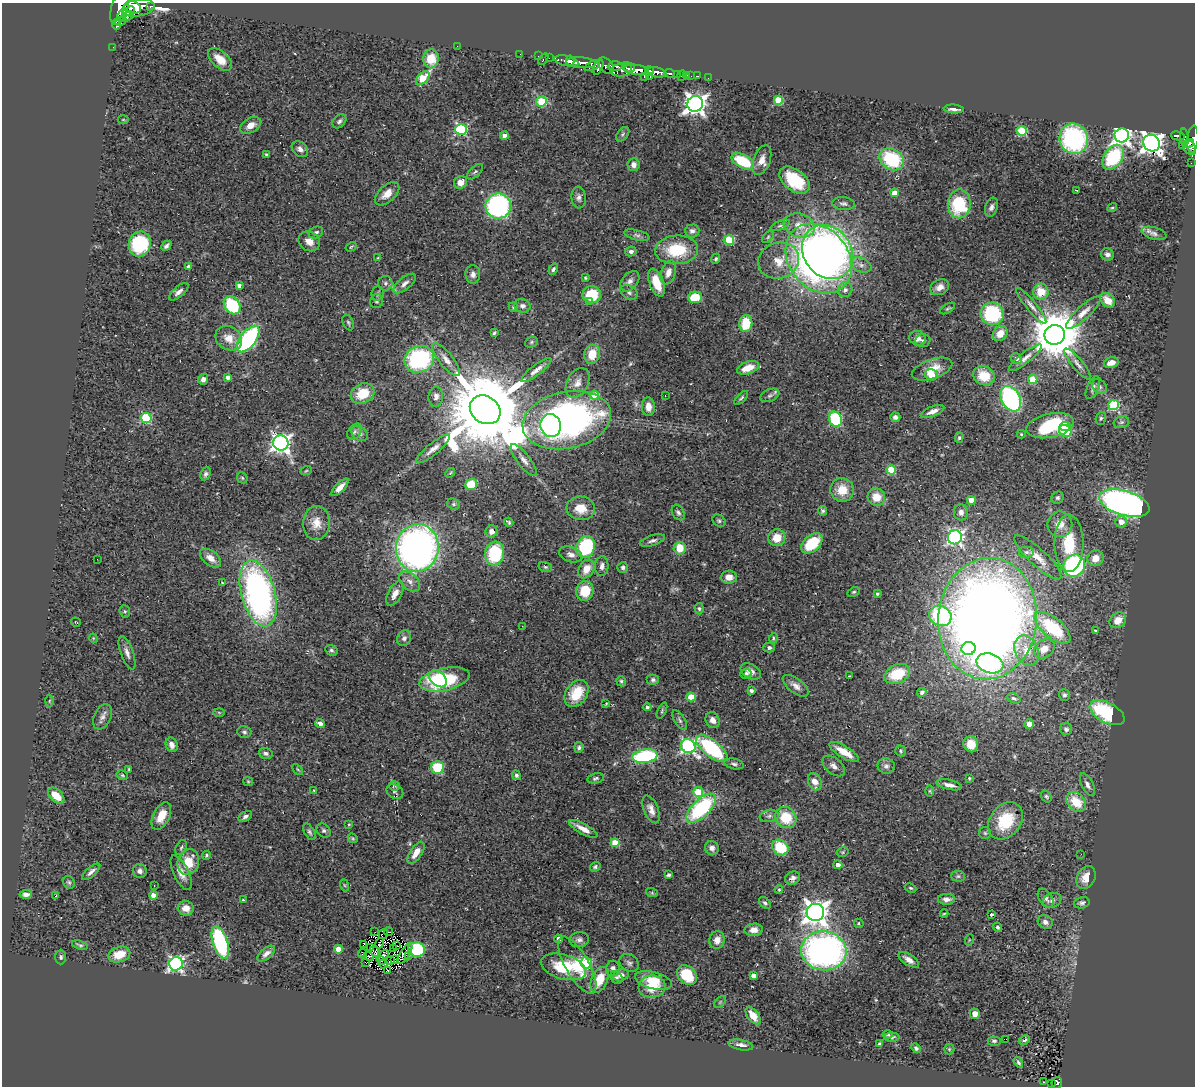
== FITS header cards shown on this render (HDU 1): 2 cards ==
NAXIS1  =                 1193
NAXIS2  =                 1084

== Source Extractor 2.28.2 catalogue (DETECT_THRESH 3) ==
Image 1193 x 1084 px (HDU 1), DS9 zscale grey, 1 PNG px = 1 image px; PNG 1197 x 1088 px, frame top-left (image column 1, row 1084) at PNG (2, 3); each listed source drawn as its Kron ellipse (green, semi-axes under 4 px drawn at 4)
Background 0.444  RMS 0.058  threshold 0.173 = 3 sigma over >= 5 px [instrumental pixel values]
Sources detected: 435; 6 with non-positive FLUX_AUTO (blend fragments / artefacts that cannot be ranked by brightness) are neither listed nor drawn; the other 429 listed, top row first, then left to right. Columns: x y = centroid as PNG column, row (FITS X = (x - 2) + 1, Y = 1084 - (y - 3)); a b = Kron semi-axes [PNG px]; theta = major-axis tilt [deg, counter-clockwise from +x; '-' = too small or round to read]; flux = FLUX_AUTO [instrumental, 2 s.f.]
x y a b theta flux
150 6 3 3 - 52
119 8 17 8 72 1900
132 8 8 6 -18 1100
138 8 16 8 11 1100
129 11 6 4 22 510
122 15 6 4 61 480
127 17 8 4 28 330
121 21 6 4 28 72
116 24 5 3 - 160
457 46 2 2 - 66
113 47 3 2 - 4.5
520 54 2 2 - 6.5
538 56 3 2 - 8.9
549 58 2 2 - 5.9
220 59 14 8 -42 47
431 59 9 7 87 100
543 59 6 3 55 23
566 61 12 5 -12 450
570 61 5 4 - 300
581 63 15 5 -5 590
592 66 8 4 25 220
606 66 9 6 -46 330
615 66 7 5 2 180
598 67 8 3 67 260
627 68 5 2 - 140
623 69 12 6 12 450
636 70 12 5 -7 1200
649 71 4 3 - 230
657 72 10 5 -11 430
669 73 5 3 - 100
677 75 4 3 - 98
682 75 5 3 - 15
686 75 3 3 - 23
644 76 3 3 - 50
691 76 2 2 - 6.2
697 76 4 2 - 15
650 77 3 2 - 12
423 78 8 5 46 160
708 78 2 2 - 5.7
778 100 4 4 - 150
542 101 5 5 - 220
695 104 8 7 - 2500
954 109 10 4 -4 21
123 120 5 3 - 3.3
339 121 8 5 48 10
251 125 11 7 30 34
461 129 6 5 - 490
1022 131 5 5 - 250
623 134 8 5 50 7.6
504 135 4 4 - 29
1122 135 7 7 - 1800
1178 136 7 3 -14 110
1184 138 9 4 -85 140
1074 139 15 14 - 580
1193 139 13 5 85 230
1151 143 9 8 - 2600
1189 143 5 3 - 140
1183 145 4 3 - 20
1189 148 8 6 -57 200
300 149 9 6 -43 19
267 155 4 3 - 7.2
1113 157 13 9 56 280
892 159 13 10 -34 270
762 160 15 8 69 33
743 161 12 6 -28 180
1191 163 2 2 - 4.6
634 165 6 6 - 20
475 172 10 5 44 9.4
794 180 17 10 -38 180
460 182 7 6 - 31
1076 190 4 2 - 3.6
895 193 4 4 - 46
387 194 15 8 42 40
579 198 11 7 -85 16
844 204 11 6 -7 14
959 204 14 11 89 230
498 206 12 12 - 750
991 207 10 6 71 15
1112 207 5 4 - 6.5
780 225 10 4 23 10
799 225 16 12 -17 60
692 231 7 6 - 13
316 233 7 5 27 9.8
1154 233 13 6 -15 14
637 235 13 5 -14 13
768 237 7 4 46 7
729 240 5 5 - 220
309 241 11 9 -30 34
140 244 12 11 - 280
166 246 6 4 44 12
351 247 6 3 31 4.4
677 250 21 14 4 170
631 251 6 5 - 12
827 252 28 24 -54 1700
1107 254 7 6 - 13
378 258 3 2 - 3
819 258 38 29 -51 2200
716 259 5 4 - 6.8
779 261 21 18 19 85
861 265 11 7 -23 21
189 266 4 4 - 13
553 269 6 4 58 8.8
668 272 12 7 71 31
473 274 9 7 -89 19
585 278 3 3 - 6.3
630 281 11 7 50 20
385 283 7 7 - 12
657 283 15 7 -70 80
405 284 13 6 39 19
239 286 4 4 - 15
940 287 10 7 28 25
845 290 7 7 - 19
179 292 12 5 41 16
629 292 9 6 -31 12
1041 292 8 7 - 74
378 293 7 6 - 9.5
592 295 9 8 - 160
695 297 7 6 - 86
1108 300 8 6 -41 47
377 301 7 6 - 9.2
589 302 4 3 - 9.2
232 305 10 7 -52 240
522 306 8 6 -10 13
1031 306 23 5 -50 24
513 307 5 4 - 4.5
948 308 8 4 31 6.6
1083 313 22 6 43 33
992 314 12 11 - 280
348 323 8 5 -66 8.1
746 323 8 6 81 120
494 333 4 3 - 5.3
1000 333 8 6 51 52
1055 335 10 10 - 21000
229 338 14 11 -32 53
918 338 8 7 - 25
248 339 15 8 53 590
923 341 8 6 4 9.1
531 342 6 5 - 6.2
592 354 9 7 77 74
1025 358 20 5 38 27
419 359 15 13 20 470
446 359 20 7 -51 32
1016 359 5 5 - 11
1111 363 7 5 17 36
1078 364 20 5 -50 20
748 368 11 6 19 59
932 369 21 9 19 68
536 370 18 5 38 26
931 375 6 5 - 54
984 376 11 9 -28 98
228 377 4 4 - 18
203 379 5 5 - 16
1033 379 5 5 - 140
578 383 16 10 62 35
1100 387 8 6 -46 11
1093 388 12 6 66 13
363 393 12 9 27 100
594 395 4 4 - 80
770 395 10 6 22 11
665 396 2 2 - 2.3
436 397 10 7 84 18
741 398 9 4 46 7.3
1011 399 14 9 -62 590
1114 405 5 5 - 340
648 407 9 6 -87 36
485 410 16 13 -37 86000
932 411 12 5 22 25
895 417 5 4 - 14
146 418 5 5 - 290
1101 418 7 5 74 7.3
836 419 8 6 -63 320
567 420 45 28 12 1600
1121 422 8 6 20 11
551 425 11 10 - 360
1050 426 24 12 11 280
1065 426 5 4 - 100
1065 431 6 5 - 100
355 432 9 6 50 12
360 434 9 6 -33 14
1021 434 4 4 - 5.7
959 438 5 4 - 6.4
281 443 8 7 - 1700
433 449 21 6 39 27
524 460 19 6 -52 25
891 470 5 4 - 160
306 471 6 3 19 4.3
450 473 5 4 - 4.4
206 474 7 5 65 10
242 478 6 5 - 5.5
471 484 6 5 - 100
340 487 11 4 46 29
842 490 12 11 - 72
876 497 9 8 - 63
1058 498 6 5 - 8.6
971 500 4 4 - 54
1124 503 26 12 -16 1700
454 504 7 5 -20 6.3
581 508 14 12 -6 63
822 511 5 4 - 6.7
678 512 8 6 -60 11
961 512 8 7 - 20
719 521 7 5 -39 7.8
509 522 5 4 - 5.7
1121 522 6 5 - 36
316 523 17 13 87 52
1060 524 13 12 - 53
491 531 6 6 - 24
955 537 7 7 - 910
777 538 8 8 - 63
652 541 13 5 17 14
812 543 12 8 41 150
1069 543 29 14 -90 170
586 547 11 9 70 300
417 548 24 21 82 1900
680 548 6 6 - 73
1026 552 8 6 0 11
495 553 12 9 81 250
571 554 12 7 -19 23
1038 557 31 8 -43 53
211 558 12 7 -38 35
1095 558 8 7 - 48
97 559 2 2 - 3
602 566 10 6 87 17
1074 566 11 10 - 560
545 567 7 5 -17 6.8
623 567 5 5 - 8.8
586 569 10 7 56 51
729 577 8 6 5 31
410 581 12 8 -43 25
222 583 3 2 - 3.3
585 591 10 8 81 96
854 592 6 4 26 6.1
258 593 34 17 -75 1300
395 594 13 7 62 34
877 594 4 3 - 6.4
699 609 6 4 -87 7.1
125 611 6 5 - 6.8
940 616 11 9 -29 400
988 619 61 49 84 6200
1118 620 9 7 43 55
76 622 5 2 - 2.6
522 626 2 2 - 2.3
1053 628 22 10 -40 240
1095 631 3 2 - 4.6
93 638 4 3 - 3.5
404 638 8 7 - 14
773 638 5 3 - 4.6
769 648 5 5 - 9.6
968 648 7 6 - 130
1044 649 11 8 33 41
331 650 6 5 - 8
1027 651 16 11 -65 65
127 653 17 6 -70 22
990 663 14 9 -17 420
751 671 11 7 -27 26
746 674 5 4 - 9.9
897 674 13 9 23 140
849 676 3 2 - 3
438 679 10 7 -41 75
444 679 25 11 12 270
653 680 6 5 - 8.8
621 681 5 4 - 6.7
796 686 15 7 -37 24
751 691 4 3 - 11
922 692 5 4 - 14
576 693 15 10 55 110
1064 695 6 5 - 8.5
691 697 5 4 - 110
1014 698 7 4 -22 9
49 701 6 4 89 5
606 703 3 2 - 3.1
647 707 4 4 - 7.1
662 711 8 3 65 6.3
219 712 6 4 -2 4.1
1107 713 19 10 -28 360
102 717 13 8 65 24
680 720 11 5 -57 11
713 720 8 6 -66 24
320 723 5 4 - 19
1029 724 5 4 - 36
1066 729 6 6 - 12
244 732 7 6 - 9.1
971 744 8 7 - 56
172 745 7 6 - 21
688 746 7 6 - 930
579 747 5 4 - 8.6
712 749 19 8 -38 410
901 751 5 5 - 8
844 752 17 6 -31 66
266 753 7 5 -16 11
645 756 13 6 8 420
734 764 10 5 -11 10
834 766 13 8 -40 22
886 766 8 8 - 15
437 767 6 6 - 160
129 769 3 3 - 3.9
298 769 6 4 -45 4.6
122 775 6 4 -27 5.7
516 775 5 4 - 9.4
595 778 8 5 11 8.6
969 778 3 3 - 5.3
248 781 5 4 - 4.3
815 782 9 6 -68 39
949 785 13 5 -12 21
1087 785 12 6 -63 18
394 786 5 4 - 6.1
314 791 3 3 - 3.7
930 791 6 4 -89 4.5
395 792 9 7 -33 10
698 792 5 5 - 160
56 796 9 6 -44 57
1046 797 6 4 -56 6.9
1076 802 11 8 -44 100
701 808 18 9 44 410
651 809 14 7 -68 27
161 816 15 8 63 59
769 816 9 6 10 12
245 817 7 4 32 12
786 818 11 10 - 120
1006 821 20 15 52 170
349 824 4 3 - 3
583 829 16 5 -28 37
324 831 8 6 -43 10
310 832 9 5 -58 9
985 833 6 6 - 7.5
353 838 5 4 - 4.7
615 843 4 4 - 110
181 847 8 5 62 7.5
712 848 7 6 - 20
780 848 9 7 -41 140
843 852 6 4 13 5.3
416 853 12 6 57 36
1081 854 2 2 - 3.8
206 855 5 3 - 5.7
188 862 13 10 73 84
838 865 4 4 - 21
595 867 5 4 - 7.2
140 871 7 7 - 17
91 872 11 4 42 16
181 873 19 7 -64 39
668 875 3 3 - 11
958 876 7 5 -2 7.7
1086 877 12 9 63 49
793 878 7 6 - 17
69 882 7 5 -55 7.4
344 885 6 4 -70 4.8
154 886 2 2 - 2.3
911 888 6 4 -26 5.6
779 890 4 4 - 4.2
652 893 6 4 -18 5.4
26 894 6 4 3 17
154 895 4 4 - 40
55 896 3 3 - 24
1046 898 10 6 -57 17
946 899 8 5 -1 19
243 900 3 3 - 4.8
1052 900 9 7 23 16
765 903 7 4 -42 8.9
1082 903 8 5 14 11
186 908 8 7 - 31
815 912 9 8 - 3700
944 914 4 3 - 3.5
991 915 4 3 - 11
1045 922 8 6 -28 16
859 923 5 4 - 5.6
998 927 5 4 - 7.1
754 930 9 6 4 28
375 932 3 2 - 2.6
389 932 4 2 - 5.5
383 934 5 4 - 3.6
559 939 4 4 - 33
579 940 10 7 6 15
717 940 9 7 79 31
969 940 6 3 72 3.7
220 942 17 7 -73 490
380 943 5 2 - 2
80 945 8 4 -17 7.2
363 945 4 2 - 4.3
397 946 2 2 - 4.1
371 948 4 2 - 2.1
394 948 2 2 - 1
338 949 4 4 - 51
417 949 8 7 - 300
824 951 22 19 -7 1600
375 952 7 3 -47 2.2
362 953 4 2 - 5.7
119 954 11 7 17 76
266 954 10 5 40 17
405 954 11 4 58 17
383 955 7 3 37 9.3
408 956 3 2 - 5.4
61 957 7 5 -89 8.1
369 957 5 2 - 5.7
390 960 4 2 - 3.4
394 960 3 2 - 2.6
909 960 11 5 -33 26
382 961 4 2 - 2.8
366 963 3 2 - 1.3
586 963 6 5 - 250
629 963 10 8 -34 13
176 964 7 6 - 990
383 964 4 2 - 4.4
577 965 32 12 -60 94
563 967 23 12 -15 160
613 968 8 6 81 15
388 971 3 2 - 4.2
621 975 8 6 20 24
687 975 11 8 -44 140
753 975 4 4 - 23
616 977 7 5 -51 9.3
600 980 14 8 66 79
654 980 19 8 -14 72
652 987 13 11 7 83
720 1002 7 4 46 6
975 1014 5 5 - 25
753 1016 10 5 -54 50
888 1034 5 4 - 4.8
892 1037 8 4 1 9.2
1006 1039 3 2 - 11
1024 1040 6 4 26 8
994 1041 7 5 0 7.4
880 1044 4 3 - 6.7
741 1045 12 5 -10 20
916 1048 5 4 - 11
949 1049 5 5 - 5.2
1018 1062 6 4 -56 7
1043 1082 2 2 - 2.9
1051 1083 3 2 - 11
1057 1083 6 5 - 77
At the frame edge (FLAGS 8, measured only in part): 2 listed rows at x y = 119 8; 1193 139
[6 non-positive-flux detections neither listed nor drawn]